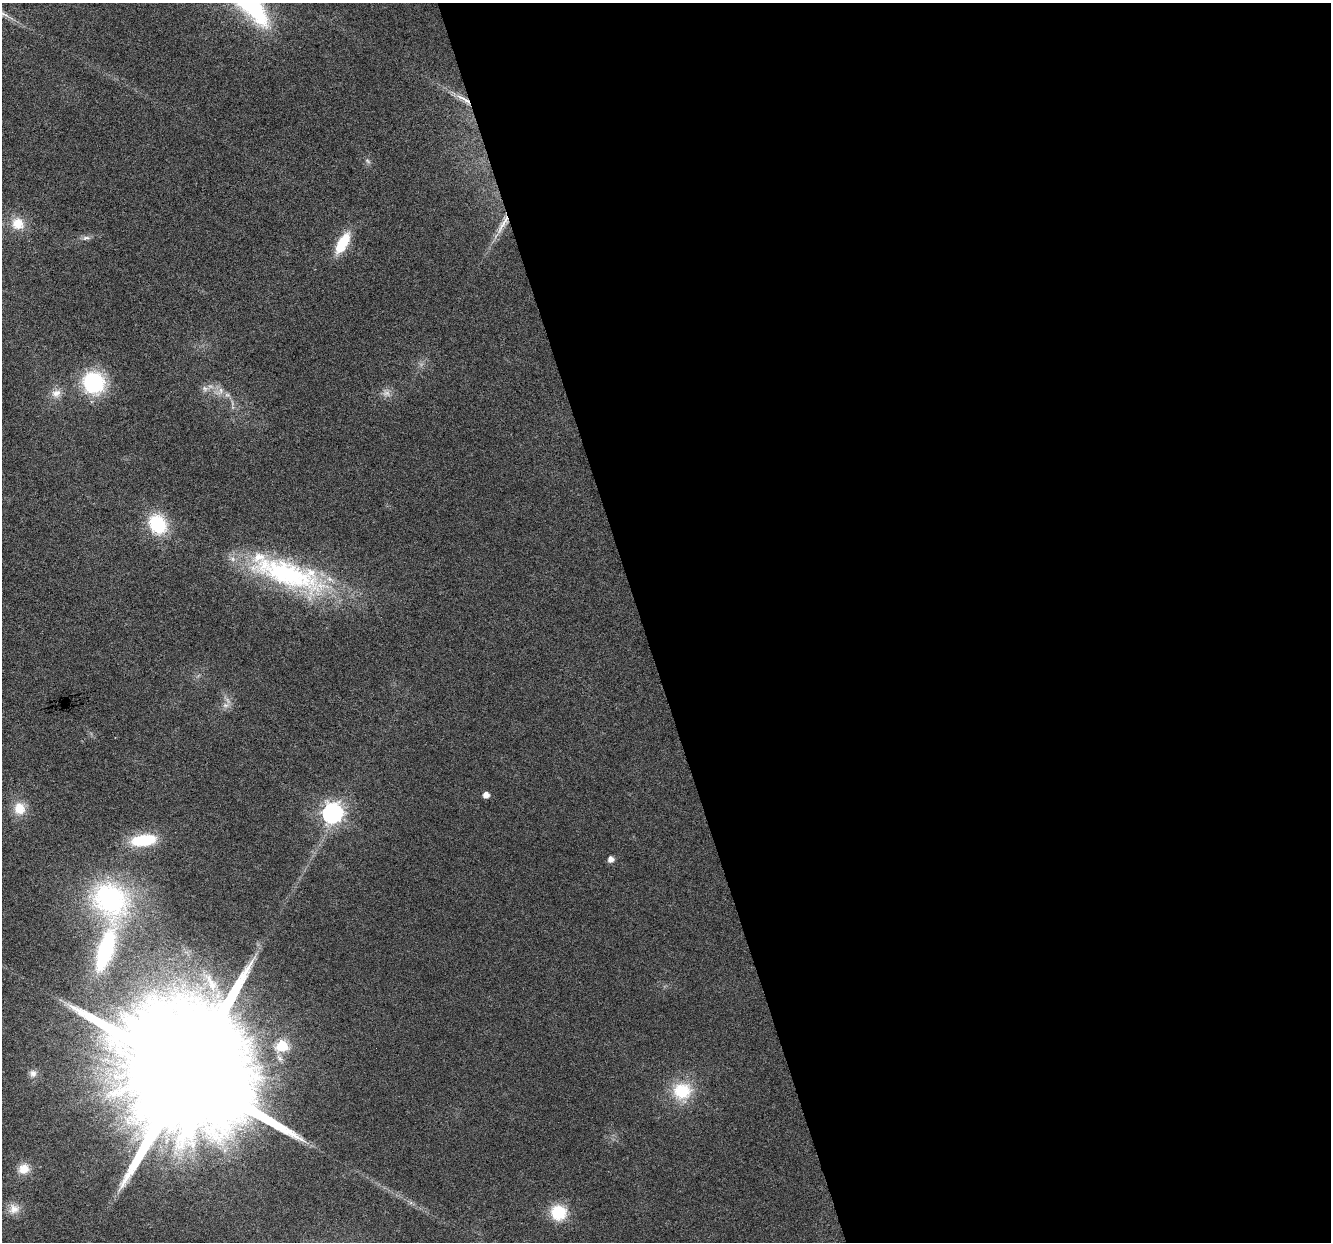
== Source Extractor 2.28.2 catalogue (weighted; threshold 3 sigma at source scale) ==
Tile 8 of 4 x 4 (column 4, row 2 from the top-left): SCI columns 3989-5317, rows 2591-3830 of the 5317 x 5130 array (HDU 1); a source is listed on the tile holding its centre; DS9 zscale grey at full resolution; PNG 1333 x 1244 px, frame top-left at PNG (2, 3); no overlay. Shown black and unused: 52% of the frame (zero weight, under 3 of 6 exposures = <1% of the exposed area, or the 3 px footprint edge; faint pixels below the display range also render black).
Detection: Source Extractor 2.28.2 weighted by HDU 2 'WHT'; one run over the whole footprint, this tile lists its part. Background 0.0256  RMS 0.0026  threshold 0.0107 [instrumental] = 3 sigma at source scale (4.09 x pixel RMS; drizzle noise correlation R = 1.36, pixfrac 0.8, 0.0396/0.0396 arcsec/px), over >= 5 px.
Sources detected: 31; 3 too faint to see at this stretch — not listed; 1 inside a brighter listed object's ellipse — not listed separately; the other 27 listed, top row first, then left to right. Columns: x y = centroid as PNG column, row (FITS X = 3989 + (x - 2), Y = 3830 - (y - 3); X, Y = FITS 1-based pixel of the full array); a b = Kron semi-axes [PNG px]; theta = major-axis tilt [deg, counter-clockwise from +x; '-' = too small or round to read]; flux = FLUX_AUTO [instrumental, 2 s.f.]
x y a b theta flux
464 99 26 5 -32 2.6
368 161 8 5 -37 0.56
18 223 18 17 - 4.7
503 224 33 7 59 3.9
86 238 13 5 6 0.95
343 243 25 10 61 8.4
94 383 22 21 - 22
220 391 12 7 66 1.3
56 393 14 11 21 2.3
157 524 18 14 -57 16
287 573 103 31 -19 47
226 705 11 6 9 1.2
486 795 5 5 - 2
19 808 17 15 -85 4.5
333 813 8 8 - 130
143 840 30 13 8 11
611 859 5 5 - 1.7
110 900 43 34 -51 48
105 950 43 15 72 30
211 982 39 13 -59 8.7
282 1046 6 6 - 22
33 1073 11 10 - 1.4
188 1073 42 29 12 18000
682 1091 24 21 14 11
24 1169 15 13 22 3.2
14 1209 16 14 24 2.9
558 1212 16 16 - 9.4
Overlapping masked pixels (flux is a lower limit): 2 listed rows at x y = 464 99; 503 224